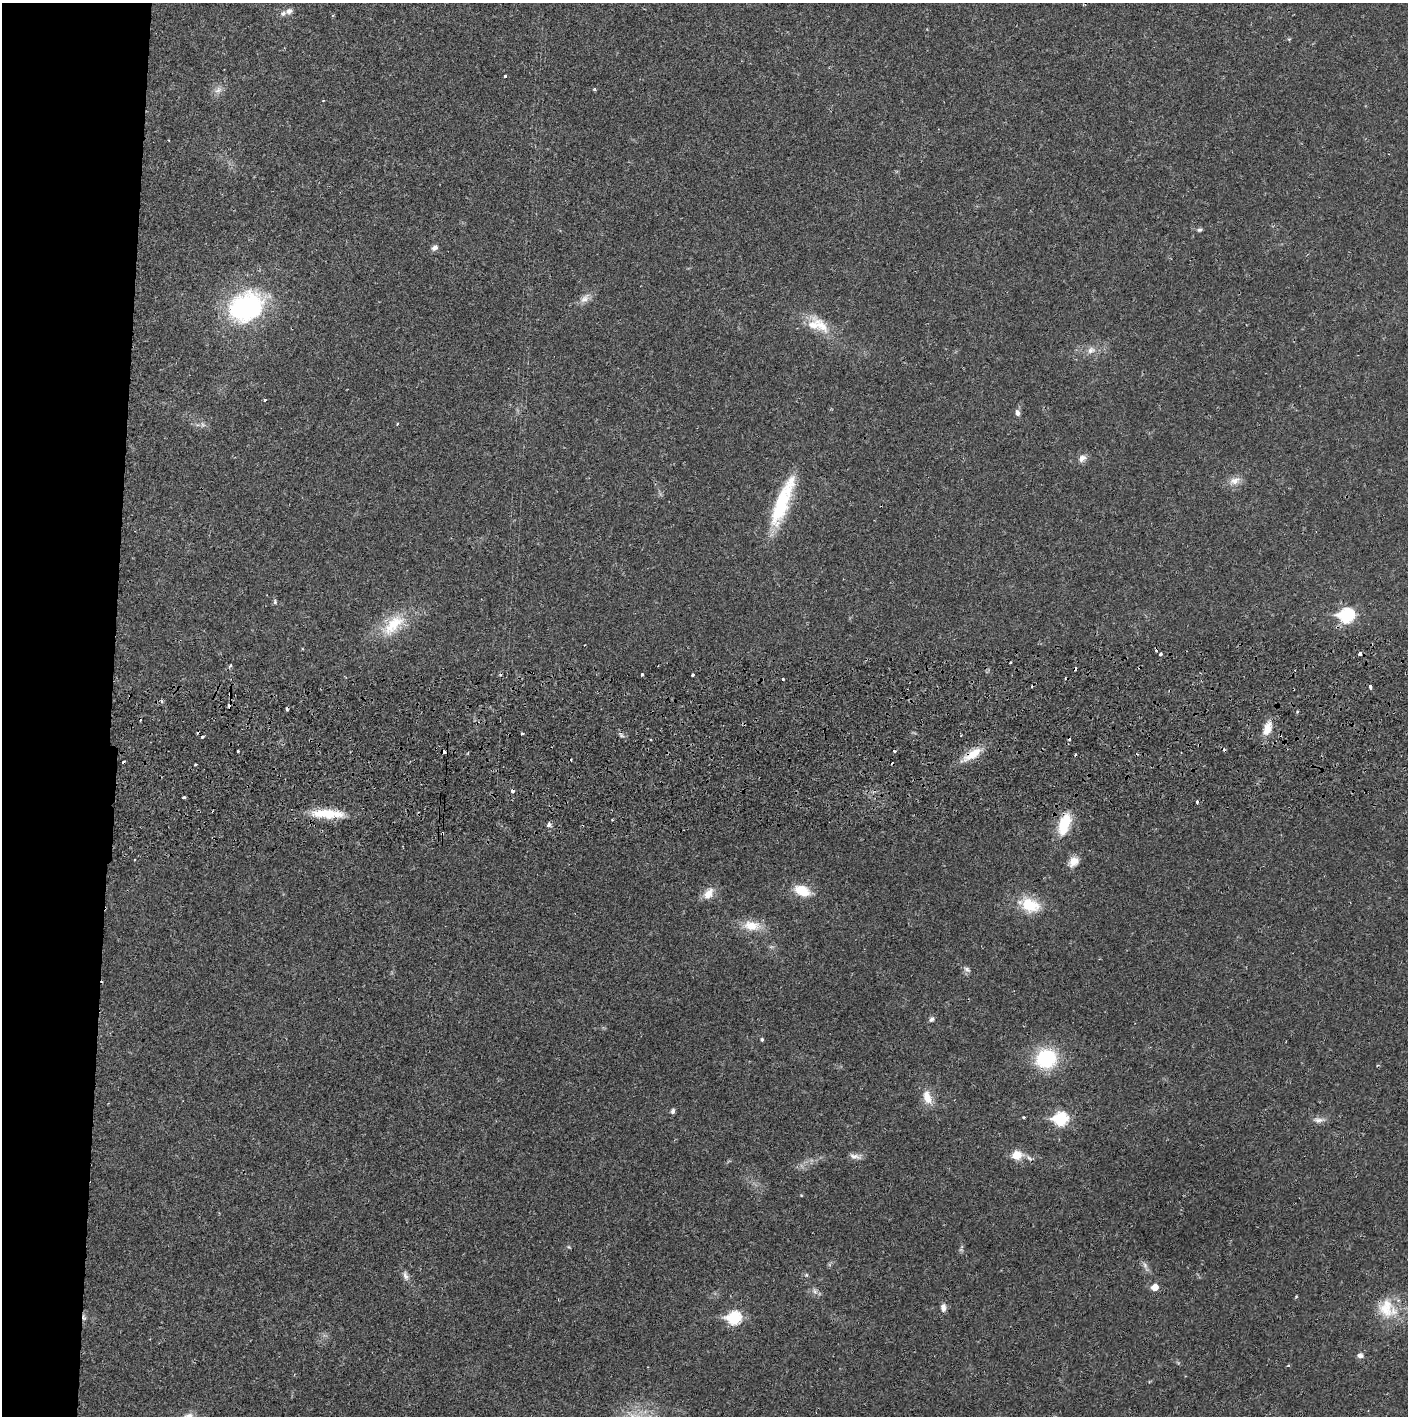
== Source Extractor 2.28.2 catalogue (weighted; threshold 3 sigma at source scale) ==
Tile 4 of 3 x 3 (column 1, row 2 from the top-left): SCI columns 4-1409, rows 1487-2900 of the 4263 x 4373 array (HDU 1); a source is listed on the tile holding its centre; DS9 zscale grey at full resolution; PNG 1410 x 1418 px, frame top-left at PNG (2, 3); no overlay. Shown black and unused: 8% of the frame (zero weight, under 2 of 3 exposures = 3% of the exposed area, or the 3 px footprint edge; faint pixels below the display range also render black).
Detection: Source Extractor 2.28.2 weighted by HDU 2 'WHT'; one run over the whole footprint, this tile lists its part. Background 0.0216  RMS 0.0035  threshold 0.0157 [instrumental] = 3 sigma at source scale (4.5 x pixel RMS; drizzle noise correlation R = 1.50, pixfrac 1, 0.05/0.05 arcsec/px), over >= 5 px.
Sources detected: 90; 1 too faint to see at this stretch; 15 cosmic-ray / hot-pixel residue — not listed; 2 inside a brighter listed object's ellipse — not listed separately; the other 72 listed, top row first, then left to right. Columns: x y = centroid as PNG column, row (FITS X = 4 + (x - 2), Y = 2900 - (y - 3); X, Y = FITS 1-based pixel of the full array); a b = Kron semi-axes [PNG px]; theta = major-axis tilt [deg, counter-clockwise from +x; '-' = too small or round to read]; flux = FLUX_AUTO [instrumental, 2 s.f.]
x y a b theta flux
289 11 9 7 43 1.5
505 76 3 3 - 0.53
218 90 12 8 43 2
1199 230 7 5 20 0.69
434 248 8 6 42 1.4
585 298 17 8 47 2.5
246 307 40 30 28 52
822 326 36 12 -49 8
1091 350 12 9 23 2.4
265 400 5 4 - 0.32
1017 413 9 6 -77 1.3
397 424 4 3 - 0.33
1082 458 11 8 49 1.9
1235 481 17 10 24 3.1
782 502 63 15 69 23
275 602 7 5 -79 0.66
1346 615 8 7 - 47
393 625 42 18 43 13
1160 654 3 3 - 0.86
1360 654 3 3 - 1.9
230 666 6 3 47 0.5
642 674 3 3 - 1.1
692 675 3 3 - 1.6
783 679 3 3 - 0.7
1370 686 4 3 - 4.9
162 701 5 3 - 0.47
229 706 6 3 -87 1.6
1297 711 3 3 - 0.44
1267 728 18 9 73 4.7
522 733 3 2 - 0.53
622 736 7 4 -18 0.7
202 737 3 3 - 2.3
238 751 3 3 - 0.59
444 752 4 3 - 3.7
972 754 30 10 33 6.5
195 764 3 3 - 0.53
512 791 4 3 - 2
184 797 3 3 - 1.7
1197 802 4 3 - 1.2
328 814 40 10 -3 11
612 820 3 3 - 0.34
549 824 7 5 82 0.98
1064 824 28 13 72 11
1073 862 15 10 44 3.3
802 891 20 12 -22 7.5
708 893 17 11 54 3.8
1030 905 28 18 -22 10
752 926 27 14 -6 6.8
967 969 10 7 -32 1.1
931 1019 7 5 54 0.98
762 1039 5 4 - 0.46
1046 1058 19 18 - 25
927 1097 20 11 -71 4.8
673 1111 6 5 - 0.96
1061 1119 7 7 - 40
1318 1120 16 7 6 2
1017 1155 13 11 10 4.8
855 1156 16 6 -9 1.7
1029 1158 11 5 -45 1.1
569 1247 5 3 - 0.36
1145 1265 11 5 -66 1.3
806 1275 5 5 - 0.51
405 1276 14 6 -74 1.6
1155 1287 6 5 - 4.1
815 1291 10 6 -69 1.2
943 1308 10 6 -88 1.8
1386 1308 27 21 -87 11
84 1318 8 4 -55 0.7
734 1318 7 6 - 40
1360 1356 8 6 -1 1.3
1288 1366 5 3 - 0.34
189 1416 13 9 11 2.4
Overlapping masked pixels (flux is a lower limit): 7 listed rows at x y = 229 706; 444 752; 972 754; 512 791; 1064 824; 1386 1308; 84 1318
Isophote crosses this tile's border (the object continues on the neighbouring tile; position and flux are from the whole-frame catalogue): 1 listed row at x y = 189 1416